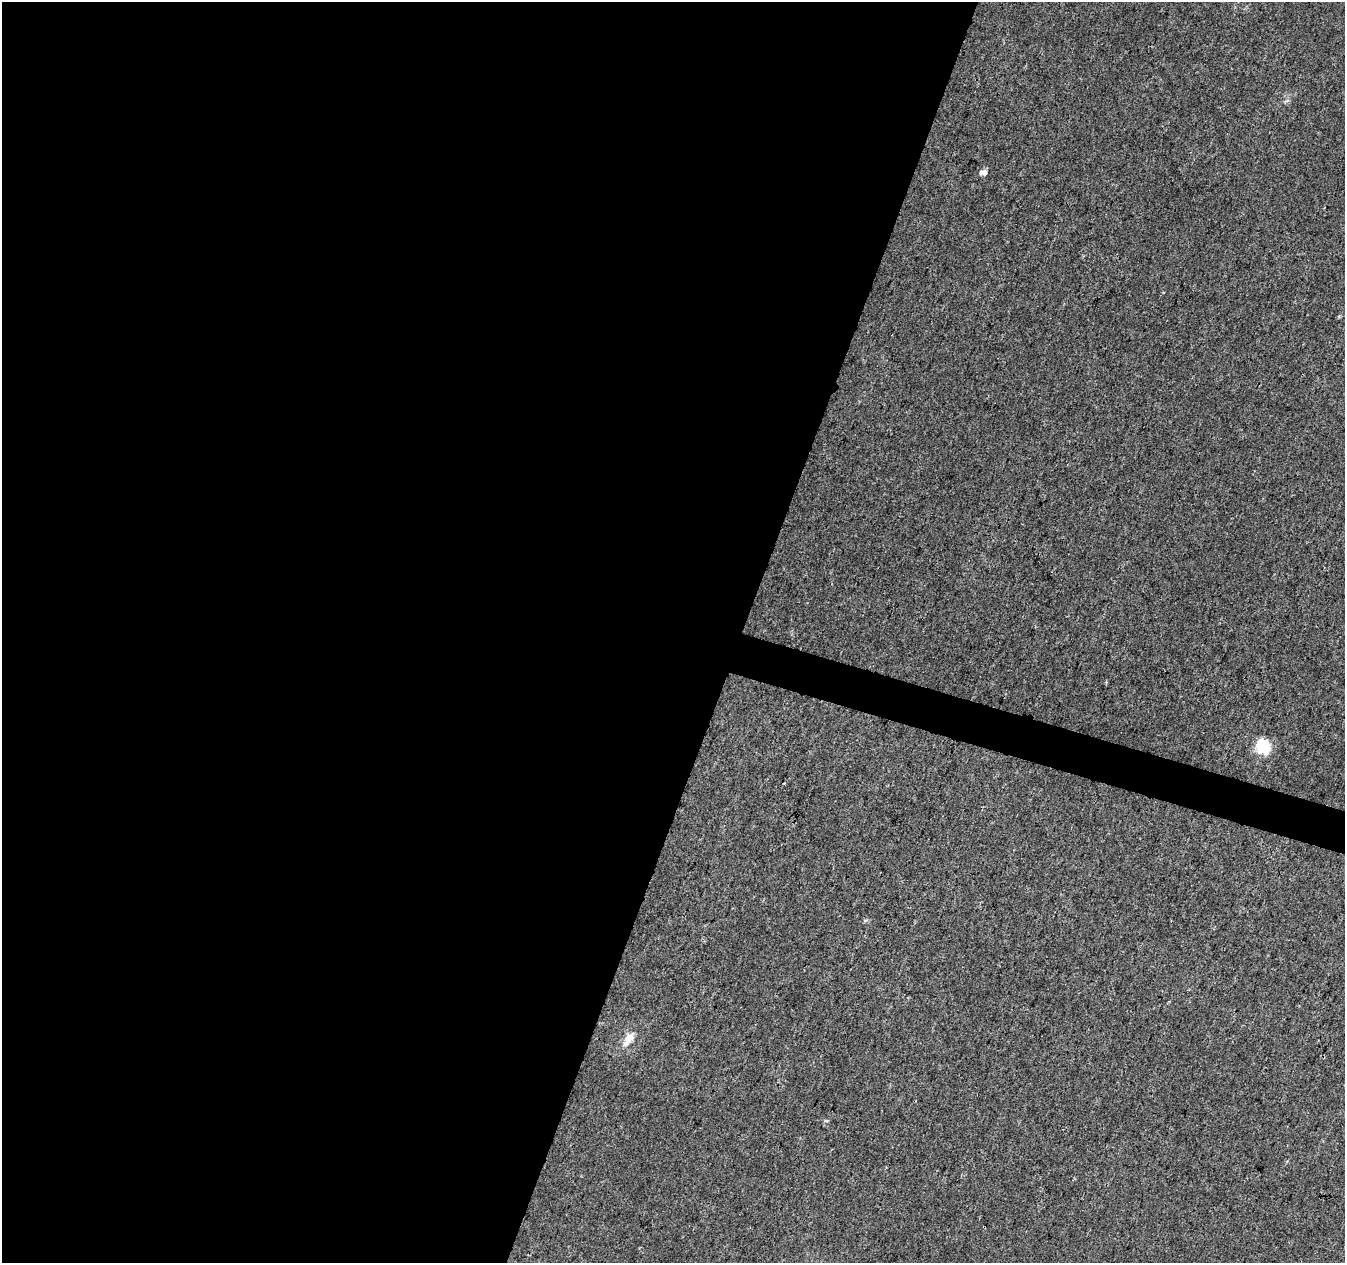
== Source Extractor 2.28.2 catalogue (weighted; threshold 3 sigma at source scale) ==
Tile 5 of 4 x 4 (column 1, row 2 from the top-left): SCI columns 3-1345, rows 2741-4001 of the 5385 x 5542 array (HDU 1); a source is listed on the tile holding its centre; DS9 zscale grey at full resolution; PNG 1347 x 1265 px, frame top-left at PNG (2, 2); no overlay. Shown black and unused: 57% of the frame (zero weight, under 3 of 4 exposures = <1% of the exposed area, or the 3 px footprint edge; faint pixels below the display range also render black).
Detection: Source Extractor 2.28.2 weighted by HDU 2 'WHT'; one run over the whole footprint, this tile lists its part. Background 0.00635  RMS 0.0029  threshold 0.013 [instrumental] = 3 sigma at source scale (4.5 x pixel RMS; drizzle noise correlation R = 1.50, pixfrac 1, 0.0396/0.0396 arcsec/px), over >= 5 px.
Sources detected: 3; all 3 listed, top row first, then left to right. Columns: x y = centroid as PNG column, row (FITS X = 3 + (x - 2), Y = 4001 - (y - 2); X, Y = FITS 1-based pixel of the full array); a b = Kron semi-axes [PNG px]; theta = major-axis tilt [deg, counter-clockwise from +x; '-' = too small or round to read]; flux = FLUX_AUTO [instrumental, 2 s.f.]
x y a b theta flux
983 172 9 6 -1 1.5
1263 747 6 6 - 46
629 1038 16 10 48 3